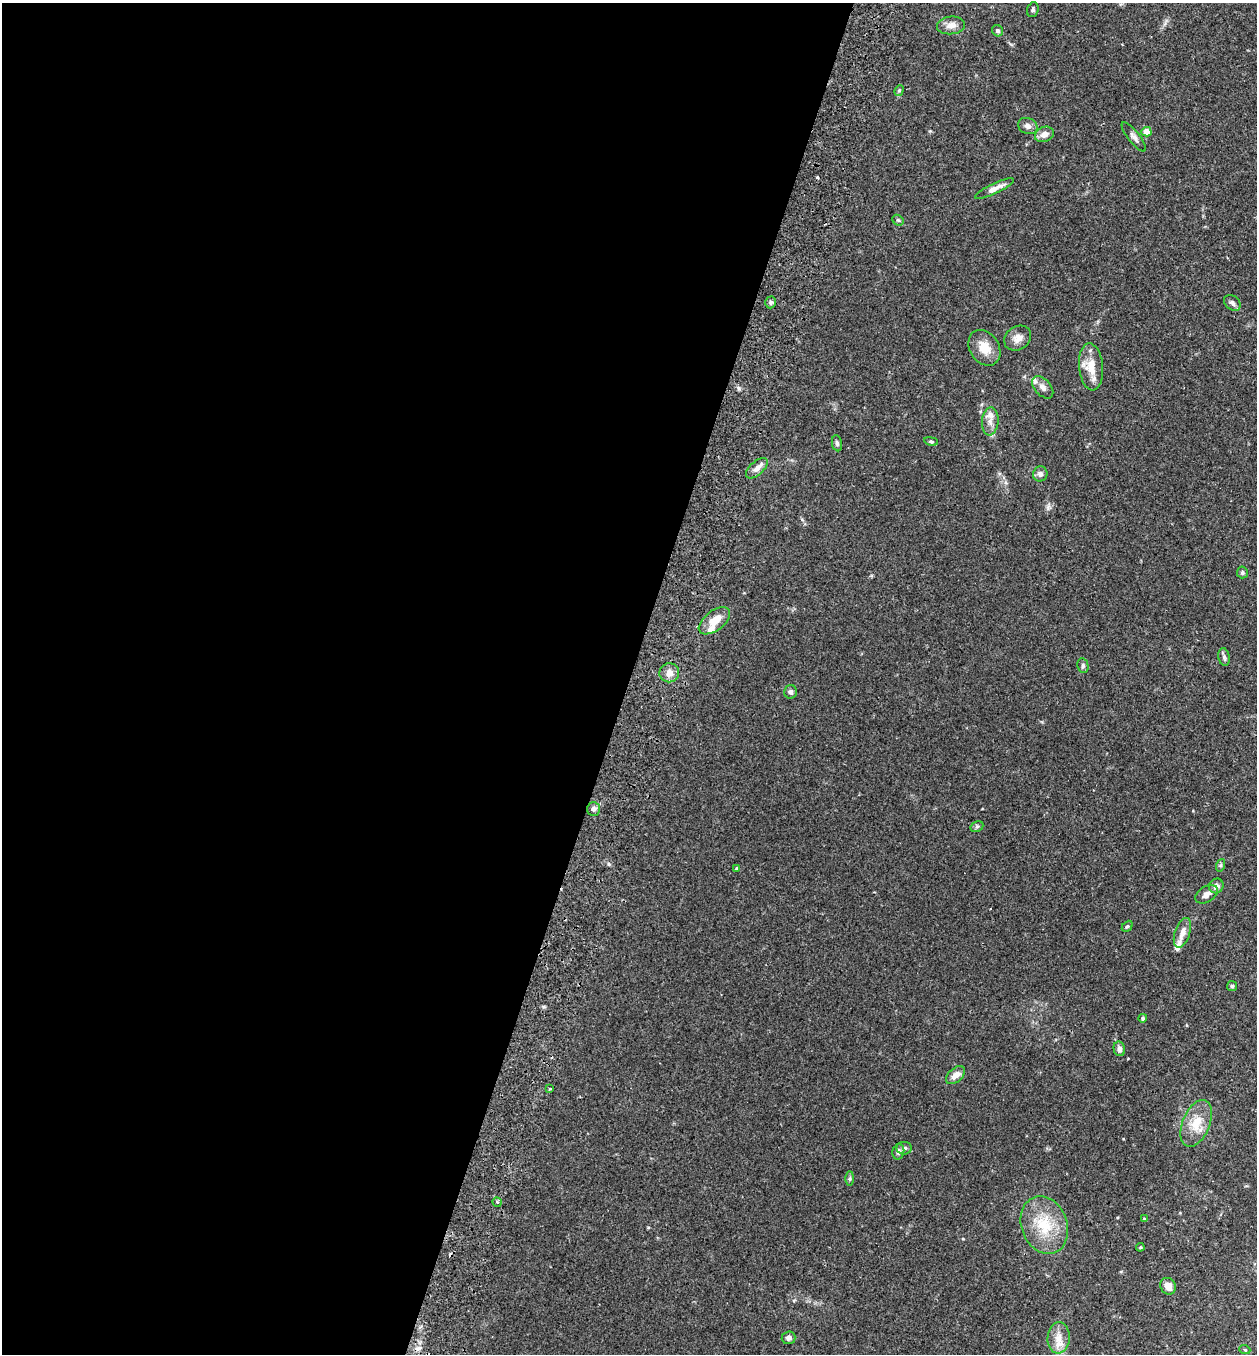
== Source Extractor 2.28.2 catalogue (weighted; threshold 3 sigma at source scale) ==
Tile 5 of 4 x 4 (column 1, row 2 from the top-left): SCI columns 191-1445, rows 2725-4076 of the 5530 x 5451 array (HDU 1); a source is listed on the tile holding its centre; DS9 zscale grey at full resolution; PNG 1259 x 1356 px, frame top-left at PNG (2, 3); each listed source drawn as its Kron ellipse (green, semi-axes under 4 px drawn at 4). Shown black and unused: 50% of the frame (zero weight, under 2 of 3 exposures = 3% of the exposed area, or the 3 px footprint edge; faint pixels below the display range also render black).
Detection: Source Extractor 2.28.2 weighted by HDU 2 'WHT'; one run over the whole footprint, this tile lists its part. Background 0.106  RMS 0.0064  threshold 0.0286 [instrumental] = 3 sigma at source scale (4.5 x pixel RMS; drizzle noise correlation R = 1.50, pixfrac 1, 0.05/0.05 arcsec/px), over >= 5 px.
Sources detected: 58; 2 cosmic-ray / hot-pixel residue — neither listed nor drawn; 4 inside a brighter listed object's ellipse — not listed separately; the other 52 listed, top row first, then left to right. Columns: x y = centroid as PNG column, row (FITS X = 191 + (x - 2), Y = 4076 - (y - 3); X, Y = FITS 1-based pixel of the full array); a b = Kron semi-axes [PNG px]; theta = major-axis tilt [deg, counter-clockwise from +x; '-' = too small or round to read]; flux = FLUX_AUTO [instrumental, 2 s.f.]
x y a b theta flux
1033 10 7 5 72 1.3
951 25 14 9 6 4.5
998 31 6 5 - 1.3
899 90 5 4 - 0.88
1028 126 10 7 -23 2.7
1146 132 5 4 - 7.2
1044 134 10 7 23 4
1134 137 18 6 -52 2.7
994 189 21 5 25 4.5
898 220 6 5 - 0.98
770 302 6 5 - 1.2
1232 303 9 7 -41 2
1018 338 14 11 34 4.7
984 348 19 14 -57 10
1091 367 23 12 -85 10
1043 387 13 8 -49 3.3
990 421 14 8 86 4.1
931 441 7 4 -13 1
837 443 8 5 -81 1.4
757 468 13 6 42 3.6
1040 474 7 7 - 2.4
1242 572 6 5 - 1.1
714 621 18 10 38 8.5
1224 657 9 5 -80 1.5
1083 666 7 5 -79 1.2
669 673 10 9 - 4.5
791 692 7 6 - 1.5
593 809 7 6 - 2
977 827 7 5 28 1.2
1221 865 6 4 71 0.9
737 868 4 4 - 0.92
1216 886 8 7 - 3.3
1206 894 12 7 32 3.5
1127 926 6 4 47 1
1182 933 15 7 71 5.2
1232 986 5 5 - 1
1143 1018 4 4 - 0.98
1119 1049 7 5 -77 2.5
955 1075 11 6 41 4.7
550 1089 3 3 - 1.3
1196 1123 25 13 67 12
904 1148 7 6 - 2
898 1152 8 6 75 2
850 1179 7 4 90 1.1
497 1202 5 4 - 1.1
1144 1219 3 3 - 0.91
1044 1225 30 23 -70 24
1140 1247 4 4 - 0.63
1168 1286 9 7 -57 4.5
788 1338 7 6 - 2.2
1059 1338 15 11 86 6.8
1245 1350 5 3 - 0.57